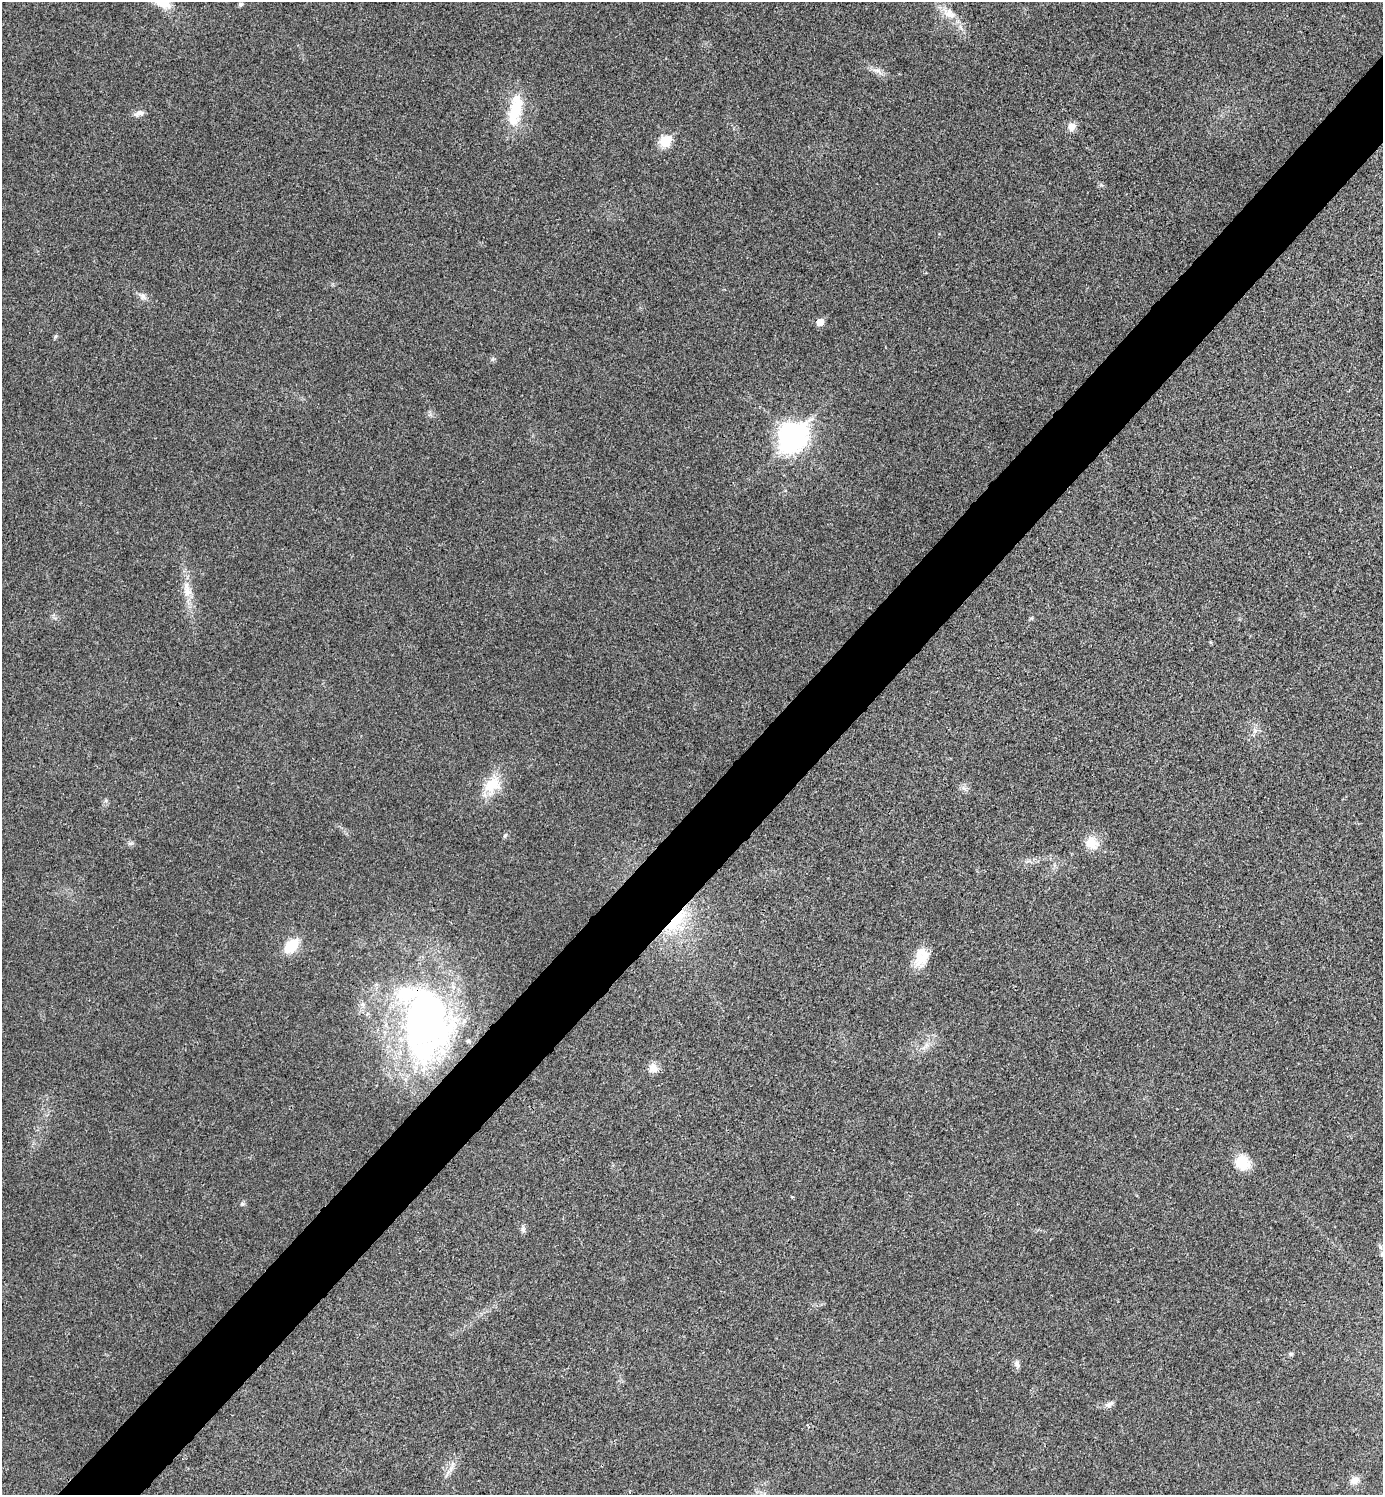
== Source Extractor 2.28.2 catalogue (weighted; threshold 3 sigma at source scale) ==
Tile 7 of 4 x 4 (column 3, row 2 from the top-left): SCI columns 2922-4302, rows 2995-4487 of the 5984 x 5984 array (HDU 1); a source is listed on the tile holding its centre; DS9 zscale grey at full resolution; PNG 1385 x 1497 px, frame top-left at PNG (2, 2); no overlay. Shown black and unused: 5% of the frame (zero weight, under 3 of 4 exposures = <1% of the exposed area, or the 3 px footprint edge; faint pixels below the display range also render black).
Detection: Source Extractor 2.28.2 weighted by HDU 2 'WHT'; one run over the whole footprint, this tile lists its part. Background 0.0199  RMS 0.0054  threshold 0.0245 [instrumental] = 3 sigma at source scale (4.5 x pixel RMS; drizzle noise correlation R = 1.50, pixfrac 1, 0.05/0.05 arcsec/px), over >= 5 px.
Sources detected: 36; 2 inside a brighter listed object's ellipse — not listed separately; the other 34 listed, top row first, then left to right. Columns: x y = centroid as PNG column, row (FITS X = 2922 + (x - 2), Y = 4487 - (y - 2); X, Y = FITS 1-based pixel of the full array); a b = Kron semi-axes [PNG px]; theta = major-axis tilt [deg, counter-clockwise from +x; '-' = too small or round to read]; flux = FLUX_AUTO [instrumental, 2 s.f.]
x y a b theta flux
240 4 6 5 - 1.1
949 13 18 13 -37 8.1
877 70 14 7 -7 3
515 110 43 16 79 23
139 113 13 8 16 2.8
1071 126 9 9 - 4.5
665 141 6 6 - 33
143 296 12 8 -37 2.7
820 322 5 5 - 8.3
55 336 7 4 70 0.82
792 437 12 11 - 530
188 592 16 12 -54 6.1
1255 731 8 6 68 2.1
492 785 27 19 53 15
964 788 9 6 -52 1.9
505 836 7 5 62 0.99
130 843 8 4 8 1.1
1092 843 20 17 -41 8.4
1028 861 12 3 10 1.8
676 921 43 19 52 31
291 946 14 9 46 20
921 958 26 16 71 11
426 1020 82 52 -86 230
926 1045 11 5 69 2.3
653 1068 12 12 - 4.6
1242 1163 18 16 -37 12
242 1204 7 5 0 1.1
523 1229 10 6 -86 1.7
1380 1247 6 5 - 1
1291 1354 7 5 0 0.92
1017 1364 11 7 -71 2.1
1109 1404 13 6 27 2.2
448 1472 8 5 45 2
1355 1480 12 9 28 4.3
Overlapping masked pixels (flux is a lower limit): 2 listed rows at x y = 676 921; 426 1020
Unlisted compact peaks at least as high as the median listed source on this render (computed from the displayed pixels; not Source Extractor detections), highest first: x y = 1101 185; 492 359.